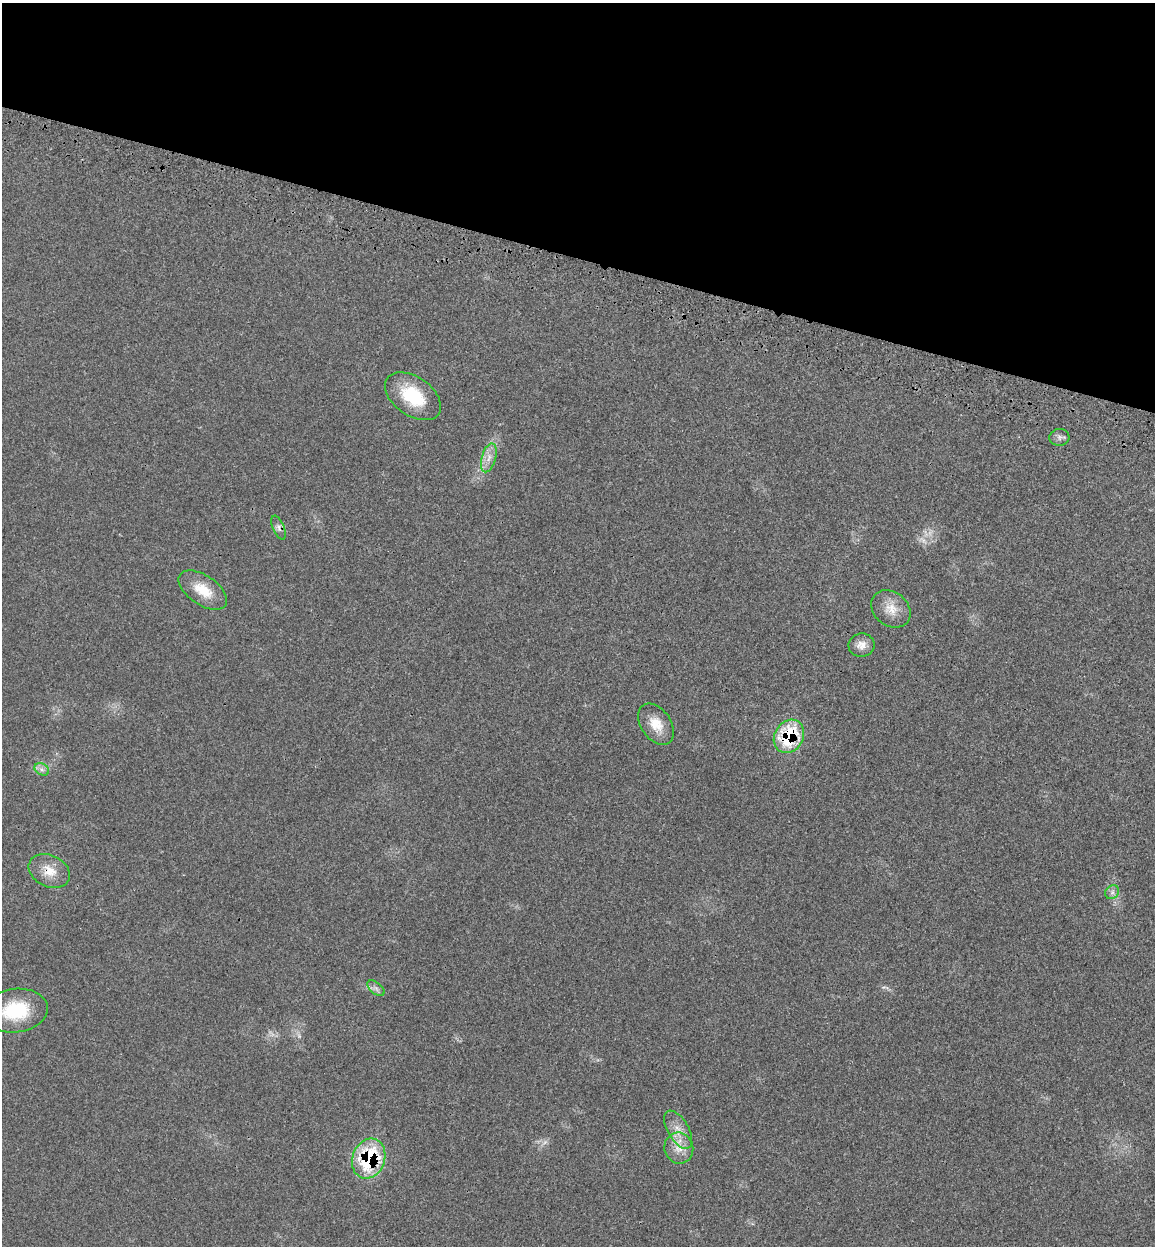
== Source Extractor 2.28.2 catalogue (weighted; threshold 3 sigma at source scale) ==
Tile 2 of 4 x 4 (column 2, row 1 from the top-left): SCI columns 1352-2504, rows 3824-5067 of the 5140 x 5154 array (HDU 1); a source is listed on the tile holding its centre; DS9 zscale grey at full resolution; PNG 1157 x 1248 px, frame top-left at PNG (2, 3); each listed source drawn as its Kron ellipse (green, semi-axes under 4 px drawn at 4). Shown black and unused: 21% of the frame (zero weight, under 3 of 4 exposures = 8% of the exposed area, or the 3 px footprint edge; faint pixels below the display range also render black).
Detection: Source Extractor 2.28.2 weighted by HDU 2 'WHT'; one run over the whole footprint, this tile lists its part. Background 0.0232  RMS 0.0034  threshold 0.0153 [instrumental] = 3 sigma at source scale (4.5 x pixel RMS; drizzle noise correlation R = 1.50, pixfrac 1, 0.05/0.05 arcsec/px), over >= 5 px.
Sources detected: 20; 3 too faint to see at this stretch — neither listed nor drawn; the other 17 listed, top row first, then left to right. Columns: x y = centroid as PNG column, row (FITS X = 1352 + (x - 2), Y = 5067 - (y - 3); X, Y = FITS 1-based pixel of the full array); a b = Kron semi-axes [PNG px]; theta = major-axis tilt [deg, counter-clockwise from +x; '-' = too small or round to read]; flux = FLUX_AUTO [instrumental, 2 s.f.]
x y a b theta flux
413 396 31 19 -35 16
1059 437 10 8 5 1.3
489 458 15 7 74 2.8
279 528 13 5 -67 1.3
203 590 27 14 -34 8.2
891 609 21 17 -38 5.4
862 645 13 11 8 2.8
656 724 23 15 -55 6.1
789 736 17 14 58 23
42 769 8 5 -30 1.2
49 871 21 15 -26 6
1112 892 7 6 - 1.1
376 988 10 6 -41 1.3
16 1011 32 22 7 17
678 1130 21 10 -59 4.4
679 1148 16 14 -72 4.8
369 1159 20 16 69 30
Overlapping masked pixels (flux is a lower limit): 3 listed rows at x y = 789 736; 49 871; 369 1159